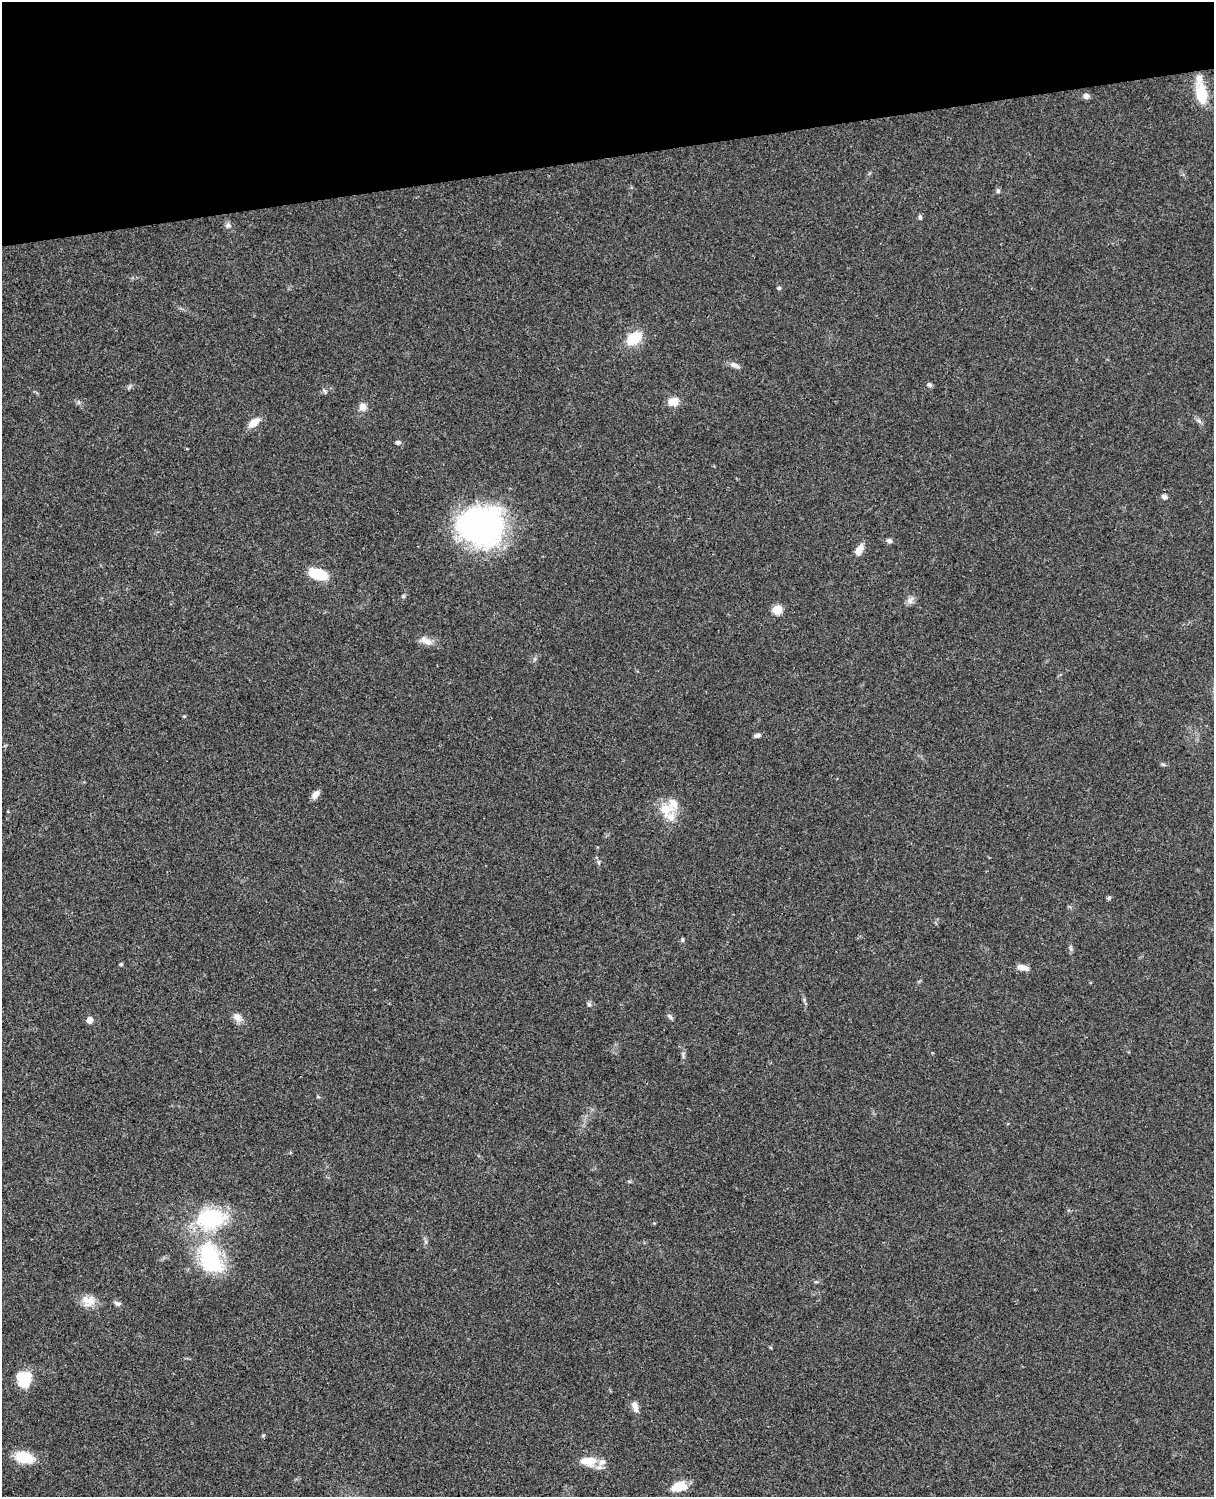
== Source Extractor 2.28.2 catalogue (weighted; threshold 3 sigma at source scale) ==
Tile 3 of 4 x 3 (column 3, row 1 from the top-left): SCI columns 2545-3756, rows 3268-4762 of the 5087 x 4927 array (HDU 1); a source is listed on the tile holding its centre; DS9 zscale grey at full resolution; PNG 1216 x 1499 px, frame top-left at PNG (2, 2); no overlay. Shown black and unused: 10% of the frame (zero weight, under 3 of 4 exposures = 6% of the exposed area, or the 3 px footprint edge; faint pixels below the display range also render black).
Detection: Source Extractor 2.28.2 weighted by HDU 2 'WHT'; one run over the whole footprint, this tile lists its part. Background 0.0774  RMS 0.0058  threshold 0.0263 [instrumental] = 3 sigma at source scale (4.5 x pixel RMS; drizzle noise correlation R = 1.50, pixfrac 1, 0.05/0.05 arcsec/px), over >= 5 px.
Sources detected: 52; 5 inside a brighter listed object's ellipse — not listed separately; the other 47 listed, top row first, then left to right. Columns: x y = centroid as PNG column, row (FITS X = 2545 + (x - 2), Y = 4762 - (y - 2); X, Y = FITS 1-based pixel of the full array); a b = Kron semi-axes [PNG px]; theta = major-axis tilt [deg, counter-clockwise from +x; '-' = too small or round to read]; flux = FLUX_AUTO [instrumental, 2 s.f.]
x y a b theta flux
1202 94 31 13 -81 15
1086 96 7 7 - 2.1
998 191 6 5 - 1.1
920 217 7 4 -80 1.1
228 225 8 7 - 1.7
779 288 5 4 - 1.2
634 338 17 12 34 16
735 365 17 5 -22 2.3
930 385 7 5 -17 1.2
673 402 11 8 2 7.1
363 407 9 8 - 4
1199 421 9 4 -35 1.5
254 422 13 8 39 6.8
398 442 6 5 - 1.3
1164 496 7 5 -15 1.6
481 526 43 39 -4 140
889 541 8 6 -7 1.4
859 549 13 7 63 4.7
318 574 17 9 -18 22
403 596 5 5 - 0.75
910 600 12 8 51 2.6
777 609 5 5 - 22
426 641 19 9 -26 4.6
184 716 4 3 - 0.52
757 735 7 5 16 1.9
1163 764 6 4 -2 0.85
315 794 12 7 60 3.1
666 809 24 18 15 12
599 862 8 4 -81 1
1109 898 4 4 - 1.3
682 940 6 4 72 0.69
121 964 4 3 - 0.9
1023 968 13 6 -12 4.3
589 1004 6 5 - 1.1
670 1016 10 4 -44 1.2
237 1017 13 9 -42 3.6
90 1020 5 5 - 6.2
629 1181 6 3 -19 0.65
654 1223 4 4 - 0.47
210 1258 47 28 -68 48
88 1301 18 14 -8 7.4
117 1303 9 5 -22 1.6
23 1378 13 11 -44 26
635 1406 14 7 -73 3.7
24 1457 20 11 -13 16
588 1461 23 12 -1 9.9
679 1486 18 11 4 9.8